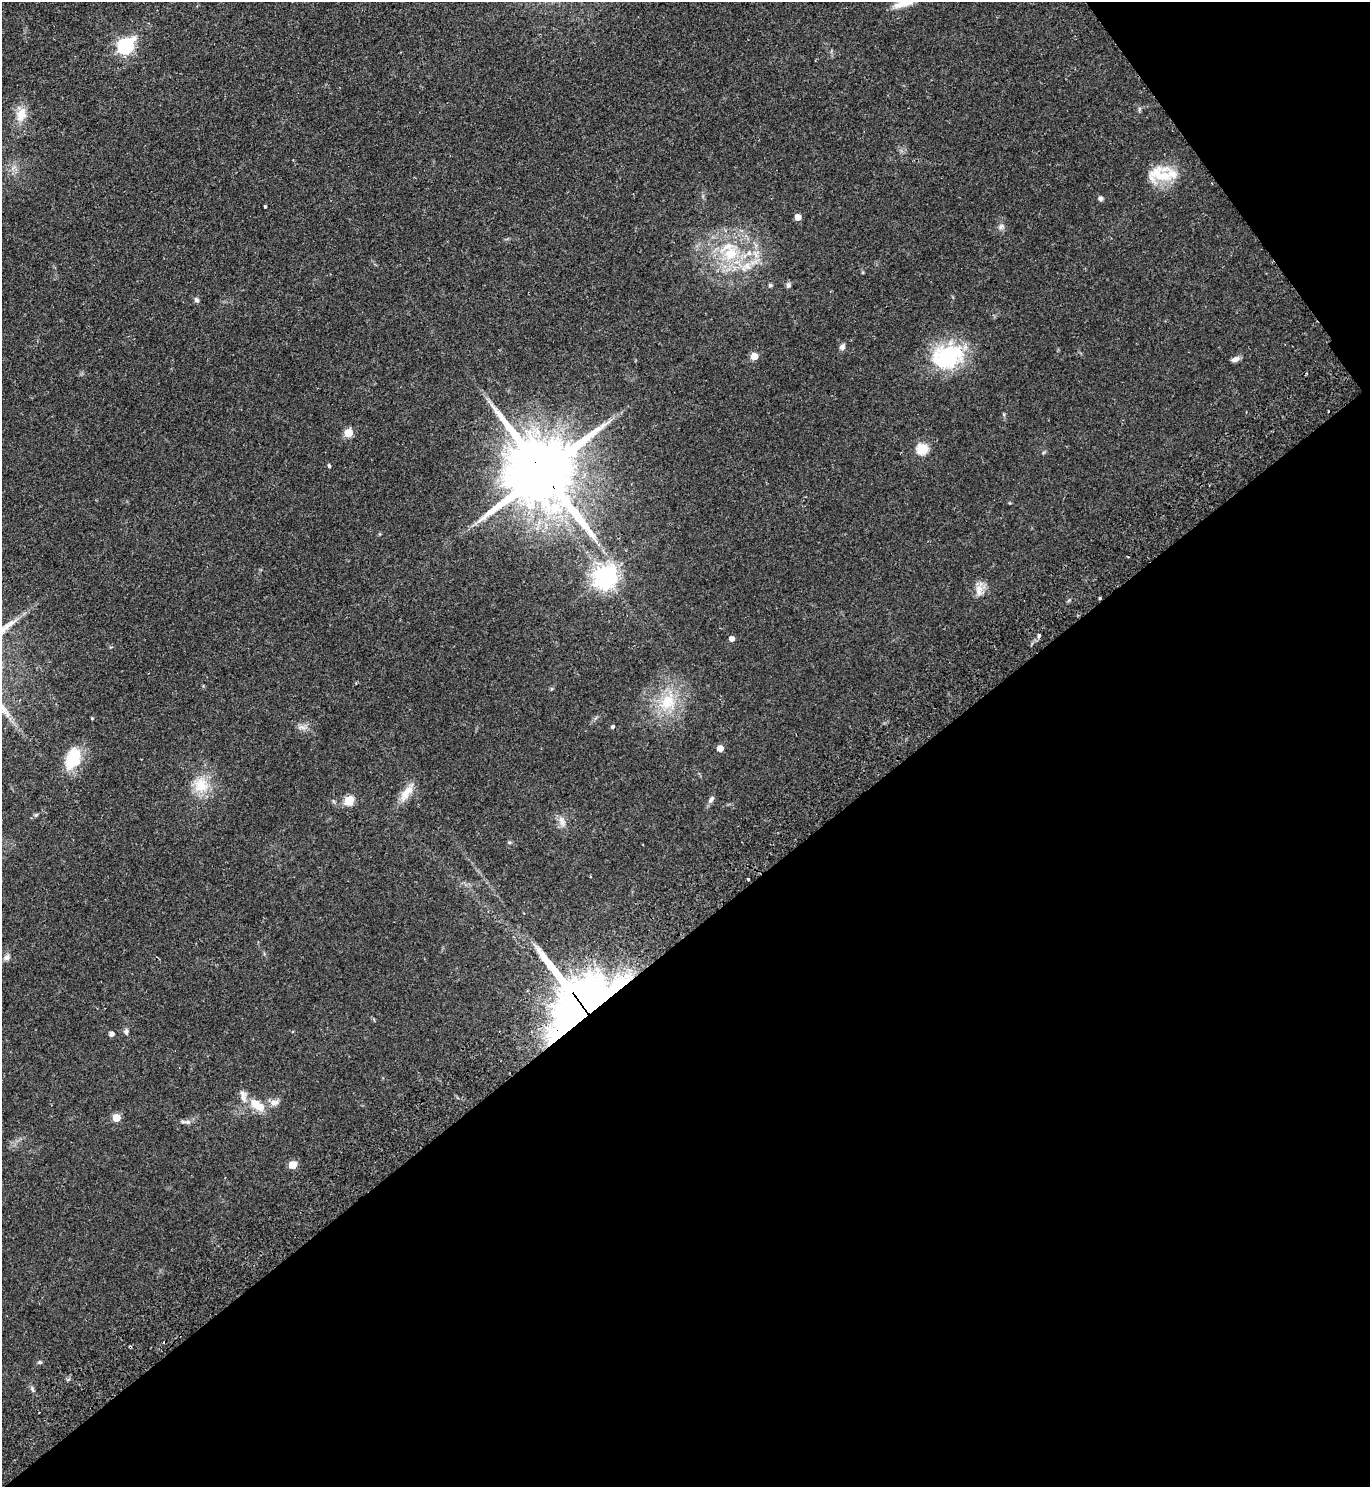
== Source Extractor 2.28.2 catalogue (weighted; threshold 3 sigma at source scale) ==
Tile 12 of 4 x 4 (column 4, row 3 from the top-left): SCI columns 4444-5811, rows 1533-3017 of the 6010 x 6034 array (HDU 1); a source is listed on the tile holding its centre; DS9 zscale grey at full resolution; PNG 1372 x 1489 px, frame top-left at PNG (2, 2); no overlay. Shown black and unused: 40% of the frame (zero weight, under 2 of 3 exposures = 3% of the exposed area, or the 3 px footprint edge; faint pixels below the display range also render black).
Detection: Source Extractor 2.28.2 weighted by HDU 2 'WHT'; one run over the whole footprint, this tile lists its part. Background 0.146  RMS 0.0066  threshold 0.0298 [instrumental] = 3 sigma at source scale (4.5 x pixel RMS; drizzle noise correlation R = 1.50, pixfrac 1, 0.05/0.05 arcsec/px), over >= 5 px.
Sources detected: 56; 2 cosmic-ray / hot-pixel residue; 1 long thin detection or spike segment (spike, bleed or trail) — not listed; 3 inside a brighter listed object's ellipse — not listed separately; the other 50 listed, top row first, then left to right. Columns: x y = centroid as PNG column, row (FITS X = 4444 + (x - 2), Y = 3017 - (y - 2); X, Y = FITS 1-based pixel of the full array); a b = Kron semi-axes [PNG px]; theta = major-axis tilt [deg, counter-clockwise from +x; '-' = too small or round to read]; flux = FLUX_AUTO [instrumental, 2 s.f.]
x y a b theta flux
125 46 7 7 - 150
21 115 22 13 70 9.2
1162 174 40 19 2 21
1100 198 6 5 - 1.7
265 206 3 3 - 1.2
798 217 5 5 - 7
1001 227 10 4 56 1.6
749 253 7 7 - 2.5
730 254 18 16 39 20
747 266 13 10 -45 6.9
770 285 5 5 - 1
788 285 8 5 76 1.6
196 300 6 5 - 1.8
842 347 8 7 - 2.1
754 356 5 5 - 10
947 356 41 29 15 50
1235 359 10 6 24 2.7
348 433 5 5 - 18
922 449 6 6 - 43
329 466 5 4 - 0.92
543 472 26 17 -52 8500
605 577 8 8 - 530
979 590 17 9 87 5.6
1039 635 5 5 - 1.6
731 639 5 4 - 3.7
667 702 24 20 39 23
92 718 4 4 - 0.63
302 727 12 4 -22 2.5
612 727 4 4 - 1.2
720 748 5 5 - 6.3
73 759 24 17 71 25
201 785 22 20 89 16
406 793 26 10 52 8.7
711 800 11 6 58 2.3
349 801 5 5 - 27
36 815 6 4 43 0.86
562 821 14 6 -68 3.7
748 879 3 3 - 0.82
7 957 10 7 54 2.3
591 1001 100 40 36 310
126 1032 8 6 -89 1.6
111 1034 5 4 - 2.5
274 1103 11 8 11 4
256 1105 21 10 -37 12
116 1118 5 5 - 13
188 1122 8 6 -15 2
293 1165 5 5 - 14
130 1347 3 2 - 1.1
40 1362 5 5 - 0.92
32 1389 7 5 -70 1.4
Overlapping masked pixels (flux is a lower limit): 3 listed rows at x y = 543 472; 591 1001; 130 1347